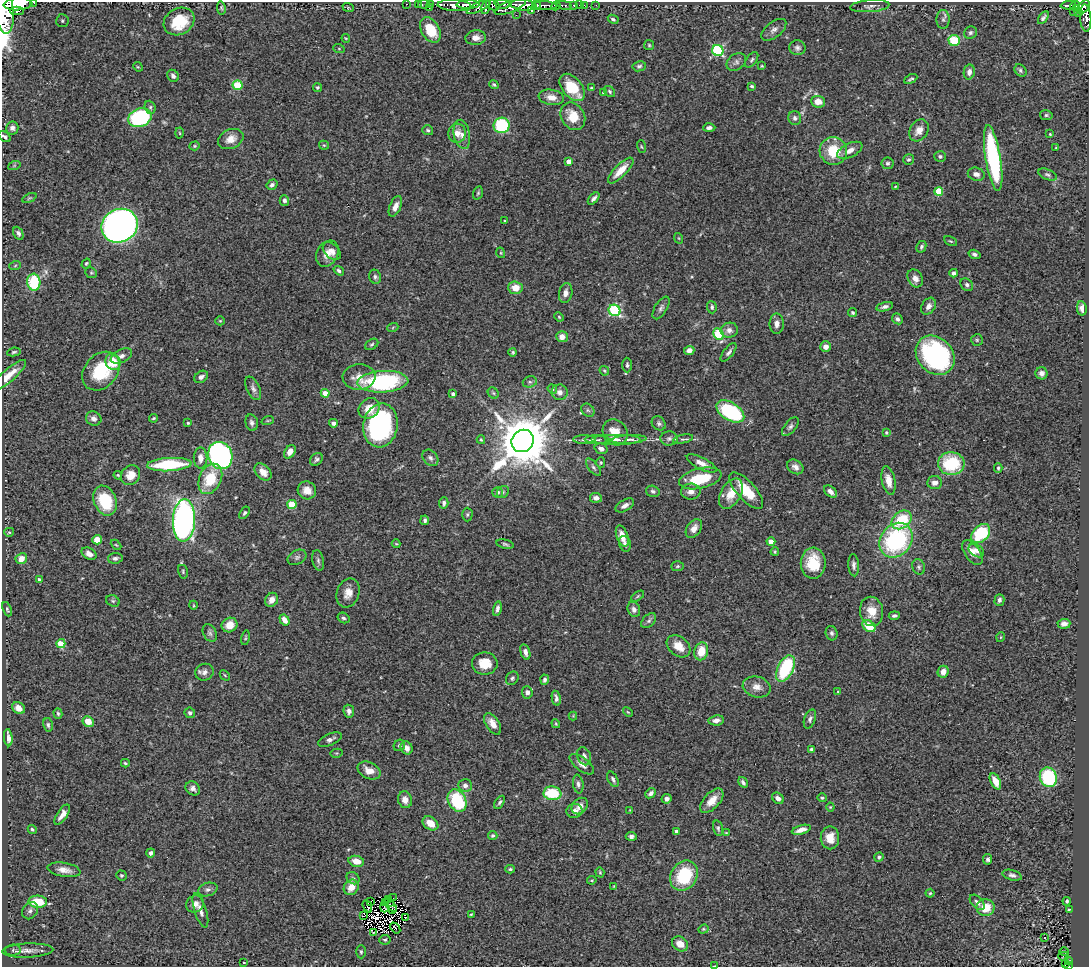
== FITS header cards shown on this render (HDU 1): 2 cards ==
NAXIS1  =                 1087
NAXIS2  =                  965

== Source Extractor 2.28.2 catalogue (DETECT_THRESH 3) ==
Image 1087 x 965 px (HDU 1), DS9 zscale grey, 1 PNG px = 1 image px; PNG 1091 x 969 px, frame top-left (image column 1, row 965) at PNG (2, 2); each listed source drawn as its Kron ellipse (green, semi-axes under 4 px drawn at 4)
Background 0.942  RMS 0.046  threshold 0.137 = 3 sigma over >= 5 px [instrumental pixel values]
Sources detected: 397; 2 with non-positive FLUX_AUTO (blend fragments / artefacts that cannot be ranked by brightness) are neither listed nor drawn; the other 395 listed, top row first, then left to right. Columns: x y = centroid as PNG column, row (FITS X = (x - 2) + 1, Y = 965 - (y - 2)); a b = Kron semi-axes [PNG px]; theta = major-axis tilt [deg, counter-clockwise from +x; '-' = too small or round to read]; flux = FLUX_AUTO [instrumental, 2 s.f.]
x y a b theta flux
34 3 3 2 - 110
18 4 14 6 4 4200
406 4 3 2 - 20
418 4 2 2 - 12
424 4 6 3 10 28
431 4 3 2 - 18
502 4 8 4 -5 450
454 5 17 5 -3 1600
468 5 11 3 2 2100
493 5 7 5 -33 580
523 5 13 5 -6 3400
537 5 5 3 - 690
545 5 12 4 -3 1000
564 5 7 3 -10 200
574 5 3 3 - 57
579 5 2 2 - 9.3
584 5 3 2 - 15
596 5 2 2 - 7.9
1068 5 7 4 3 99
510 6 17 6 23 1500
556 6 5 4 - 310
870 6 20 6 5 13
1075 6 5 3 - 180
348 7 6 3 -20 2.1
479 7 13 4 27 710
486 7 7 4 74 560
1083 7 8 5 48 560
221 8 7 4 -80 4.4
429 8 3 2 - 86
1076 8 4 3 - 150
532 10 4 3 - 300
17 11 6 4 0 530
5 12 22 9 -86 6900
1073 12 3 2 - 21
1078 12 3 3 - 64
516 15 2 2 - 28
1043 18 7 4 56 7.8
1086 18 14 5 -86 470
613 19 5 4 - 6.2
943 19 9 6 86 9.9
62 21 6 6 - 6.7
179 21 16 13 29 110
430 30 14 9 -60 95
774 30 15 7 38 15
970 33 7 6 - 7.5
346 38 4 3 - 3.1
476 38 10 7 5 21
954 40 5 5 - 160
649 45 5 5 - 4.1
797 48 8 7 - 9.8
339 49 6 4 -20 3.2
718 50 5 5 - 330
752 60 9 5 54 6.9
736 62 11 8 36 12
639 66 7 5 9 6.7
762 66 4 4 - 2.7
138 67 5 4 - 3.2
1020 70 7 5 -48 6.6
969 72 7 5 78 17
173 76 6 5 - 8.3
911 79 7 3 28 5.1
237 85 5 5 - 140
494 85 5 3 - 4.3
752 86 4 3 - 4.2
317 87 4 4 - 4.7
572 87 16 9 -50 92
591 88 3 3 - 2.8
610 91 6 5 - 5.7
603 93 4 3 - 2.9
551 97 13 7 -9 25
818 102 7 6 - 35
150 107 6 5 - 6.6
1046 115 6 5 - 5.6
573 116 14 11 -58 66
140 118 12 9 21 310
795 118 7 6 - 10
502 125 8 7 - 240
12 128 6 6 - 11
709 128 6 4 3 9.6
428 130 5 5 - 5.6
919 130 12 8 59 26
180 133 5 3 - 2.9
457 133 9 8 - 27
462 134 15 8 -78 22
1050 134 3 3 - 2.9
5 137 7 4 -38 8.4
231 139 13 9 25 33
324 145 5 4 - 3.5
195 146 5 4 - 4
641 147 6 3 -71 2.9
1056 148 4 3 - 2.8
850 150 14 7 26 24
833 151 14 13 - 100
940 156 6 5 - 7
993 158 33 7 -81 380
909 159 5 5 - 5.8
569 161 4 4 - 27
887 163 6 5 - 6.4
14 166 6 4 20 4.6
621 170 17 6 45 52
976 174 8 6 -13 14
1048 175 10 5 -23 8.5
272 185 6 4 33 8.8
895 186 3 2 - 2.3
939 191 4 4 - 92
478 193 7 4 74 4.9
29 198 7 4 26 4
594 199 7 3 48 9.5
284 200 5 4 - 8.3
395 206 11 5 67 21
505 221 3 2 - 2.8
120 226 18 16 28 2000
18 233 7 4 -63 8.3
678 238 5 3 - 2.8
950 241 7 4 -26 4.1
921 247 6 4 62 6.7
332 251 10 7 -42 16
501 253 5 3 - 2.8
327 254 14 10 59 28
975 254 6 4 -18 8.1
86 263 5 4 - 4.7
15 266 6 3 20 3.8
339 271 6 4 -35 7.2
91 273 6 5 - 4.2
954 273 4 4 - 8.7
375 277 7 5 -72 7.2
915 278 9 7 -59 19
34 282 8 6 -84 160
967 285 7 5 -46 7
515 288 7 6 - 37
566 293 10 6 80 18
928 306 9 6 59 14
712 307 6 5 - 7.2
885 307 8 4 15 10
661 308 13 6 59 11
1082 308 7 4 -80 14
614 310 6 5 - 350
852 313 4 4 - 5.9
559 317 5 4 - 3.3
897 319 6 5 - 8.8
220 321 5 4 - 3.7
777 324 10 7 -89 15
393 327 5 3 - 3.1
729 330 8 7 - 16
718 334 6 5 - 170
562 337 6 5 - 25
977 340 6 6 - 5.2
372 344 7 5 32 5.6
826 347 5 5 - 17
689 350 5 4 - 17
14 352 7 4 9 4.5
513 352 4 4 - 4.5
729 352 11 5 51 10
935 355 21 17 -47 540
121 356 11 6 26 16
113 362 8 7 - 64
627 365 7 4 -89 6.6
101 371 21 16 49 140
604 371 5 4 - 4.3
1041 373 6 6 - 12
8 376 22 6 41 43
201 377 7 5 34 11
359 377 16 13 4 34
383 382 25 10 3 350
530 382 7 5 18 7.2
253 388 12 6 -65 12
552 389 5 4 - 4.1
560 392 8 8 - 16
325 393 4 4 - 26
493 393 6 5 - 4.9
453 394 4 3 - 9.1
369 408 11 9 39 44
588 410 7 6 - 6.5
730 411 15 9 -31 370
153 418 4 3 - 3.8
94 419 8 7 - 13
268 420 6 4 19 3.6
188 423 3 3 - 4.1
252 423 8 6 -78 9.4
333 423 4 4 - 9.3
659 423 7 6 - 8.5
380 425 22 17 80 490
790 427 11 5 51 9.9
615 432 14 12 -53 51
886 433 4 3 - 3.6
616 439 25 5 0 25
629 439 17 4 3 14
669 439 8 7 - 9.6
683 439 10 4 12 7.6
481 440 4 3 - 3.5
584 440 11 4 -1 9.6
597 440 12 4 -1 8
523 441 12 10 45 19000
601 449 6 5 - 13
290 452 7 5 57 21
220 456 14 12 -70 830
201 458 10 7 89 22
430 458 9 6 -48 11
316 459 7 5 45 7.7
601 462 5 4 - 4.5
702 463 16 6 -27 22
951 464 13 11 -4 160
169 465 22 6 3 210
593 467 10 5 -51 8.5
795 467 9 6 -35 15
998 468 5 3 - 4.4
263 472 10 6 -46 32
118 475 4 3 - 3.2
131 475 10 9 - 40
700 478 21 10 13 110
210 479 16 11 64 110
888 481 15 6 -78 29
935 482 7 6 - 17
307 490 9 9 - 28
653 491 7 5 -17 7.2
746 491 23 9 -48 84
497 492 5 5 - 8.3
503 492 6 5 - 5.9
691 492 9 8 - 21
831 492 7 5 -41 15
731 494 16 10 60 50
596 498 6 5 - 12
105 501 15 11 -68 130
444 503 6 4 87 8.1
292 504 5 4 - 100
625 505 10 5 30 15
244 513 7 4 57 5.1
467 514 7 5 88 5.2
184 520 21 11 88 1100
425 520 5 3 - 7
902 520 11 8 38 130
694 528 10 7 54 19
9 532 5 4 - 3.8
981 533 11 8 47 160
622 536 11 5 -71 32
97 540 5 4 - 39
896 540 19 15 50 390
771 542 4 4 - 48
396 544 4 4 - 3.1
505 544 9 4 -12 6.1
625 544 8 6 -72 8.7
116 545 6 3 -44 3.3
976 551 8 5 -34 12
775 552 4 3 - 3.6
972 553 14 7 -55 26
89 554 8 5 -31 18
297 557 10 7 29 9.3
115 558 7 5 9 10
21 559 6 5 - 30
318 560 10 5 -77 8.4
813 563 15 12 -89 90
854 565 11 5 -86 11
677 566 6 5 - 4.7
919 567 8 6 -67 7.3
183 572 7 5 -76 4.8
39 580 4 4 - 6.1
348 593 15 11 70 31
638 596 7 3 36 4.2
272 600 7 6 - 24
999 600 6 5 - 8.6
113 601 7 5 -27 5.7
193 605 4 3 - 2.5
7 609 7 3 -68 5.3
497 609 7 4 79 10
634 609 8 6 -66 14
872 611 15 11 -80 49
894 616 5 4 - 8.3
343 618 6 5 - 6.4
284 620 6 4 -58 26
649 621 9 5 45 8.1
1064 624 6 5 - 12
230 625 8 7 - 40
869 626 7 5 -40 78
210 633 9 6 -62 9.8
832 633 7 6 - 7.6
1001 637 5 3 - 2.3
245 638 7 4 77 4.4
61 644 4 4 - 66
679 646 13 9 -40 41
701 651 9 7 76 53
525 652 8 4 -74 12
485 663 13 11 -1 54
785 669 14 8 64 230
204 672 9 8 - 15
943 672 6 5 - 22
225 675 6 2 -45 2.6
512 678 7 6 - 6.4
545 680 5 4 - 7.3
757 687 14 10 -14 24
838 691 4 4 - 2.9
527 692 6 5 - 12
556 698 7 4 -78 11
19 708 7 5 -32 25
349 711 6 5 - 11
628 712 6 3 -44 3.3
190 713 5 5 - 7.4
58 714 5 4 - 4.5
573 716 4 4 - 2.7
810 719 10 5 70 10
716 720 8 5 6 15
88 721 6 5 - 41
493 724 12 6 -57 27
556 724 4 3 - 3.1
48 725 7 4 -76 6.6
8 738 9 4 -84 17
330 739 12 6 24 13
399 745 6 5 - 6.8
407 748 7 5 -57 19
811 749 3 3 - 4.9
337 753 6 4 11 3.9
584 756 9 6 -69 13
125 763 4 3 - 4.3
582 764 14 6 -37 19
369 770 12 8 -27 29
1048 777 10 8 -67 250
613 779 8 5 -62 8
995 781 9 5 -64 33
743 782 6 4 -58 7.5
578 784 9 5 -81 9.5
465 785 7 6 - 12
193 788 8 6 -37 12
552 793 9 7 -8 120
651 793 6 4 42 9.9
778 798 6 5 - 13
822 798 5 4 - 4.4
667 799 5 4 - 11
405 800 8 7 - 23
457 801 12 8 -62 190
712 801 15 8 47 37
500 802 7 4 57 6.4
580 806 9 7 45 23
830 807 4 4 - 2.9
630 810 4 3 - 2.4
574 811 8 7 - 15
62 815 12 5 56 18
430 823 8 6 -36 31
718 828 8 4 -75 6.4
32 829 5 4 - 5.1
801 830 10 4 16 22
676 831 3 3 - 6.2
726 833 4 3 - 2.8
493 835 5 4 - 5
631 836 5 4 - 9.1
830 838 11 9 -88 39
150 853 4 4 - 8.7
879 857 5 4 - 7.3
988 859 5 4 - 7.5
356 861 8 5 -11 32
510 869 5 3 - 4.8
64 870 16 7 -9 26
600 872 5 4 - 3.7
121 875 5 5 - 4.8
1012 875 10 5 -16 9.7
684 876 16 13 57 170
353 878 7 5 -41 7
592 880 5 3 - 3.3
614 886 3 2 - 2.3
351 887 8 7 - 37
208 890 10 6 16 11
930 893 4 4 - 3.6
393 898 3 2 - 1.4
389 899 3 2 - 1.4
371 901 3 2 - 3.6
1067 901 4 3 - 5.1
38 902 9 6 -4 92
977 902 9 5 -46 13
386 903 3 2 - 3.4
195 904 9 8 - 19
390 905 9 2 -46 3.7
367 906 6 2 -65 4.3
384 908 5 2 - 1.2
985 908 9 8 - 63
392 909 3 2 - 3.5
200 910 18 6 -72 19
1069 910 4 3 - 4.5
30 911 9 7 55 12
471 914 4 3 - 3.1
364 916 3 2 - 3.4
406 917 3 2 - 2.5
395 928 6 2 -51 2.7
703 929 5 4 - 3.8
373 933 3 2 - 1.7
1045 938 3 3 - 22
385 940 6 5 - 5
680 944 8 7 - 33
13 950 8 5 3 8.6
28 951 26 7 2 30
1064 951 5 3 - 3
361 952 7 4 -89 5.5
1064 956 5 3 - 2.7
1069 961 4 2 - 16
244 962 3 2 - 3.2
1066 964 3 2 - 7.1
1068 965 3 3 - 15
714 966 3 2 - 2.2
At the frame edge (FLAGS 8, measured only in part): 7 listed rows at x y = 34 3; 18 4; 5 12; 1086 18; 5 137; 1068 965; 714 966
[2 non-positive-flux detections neither listed nor drawn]